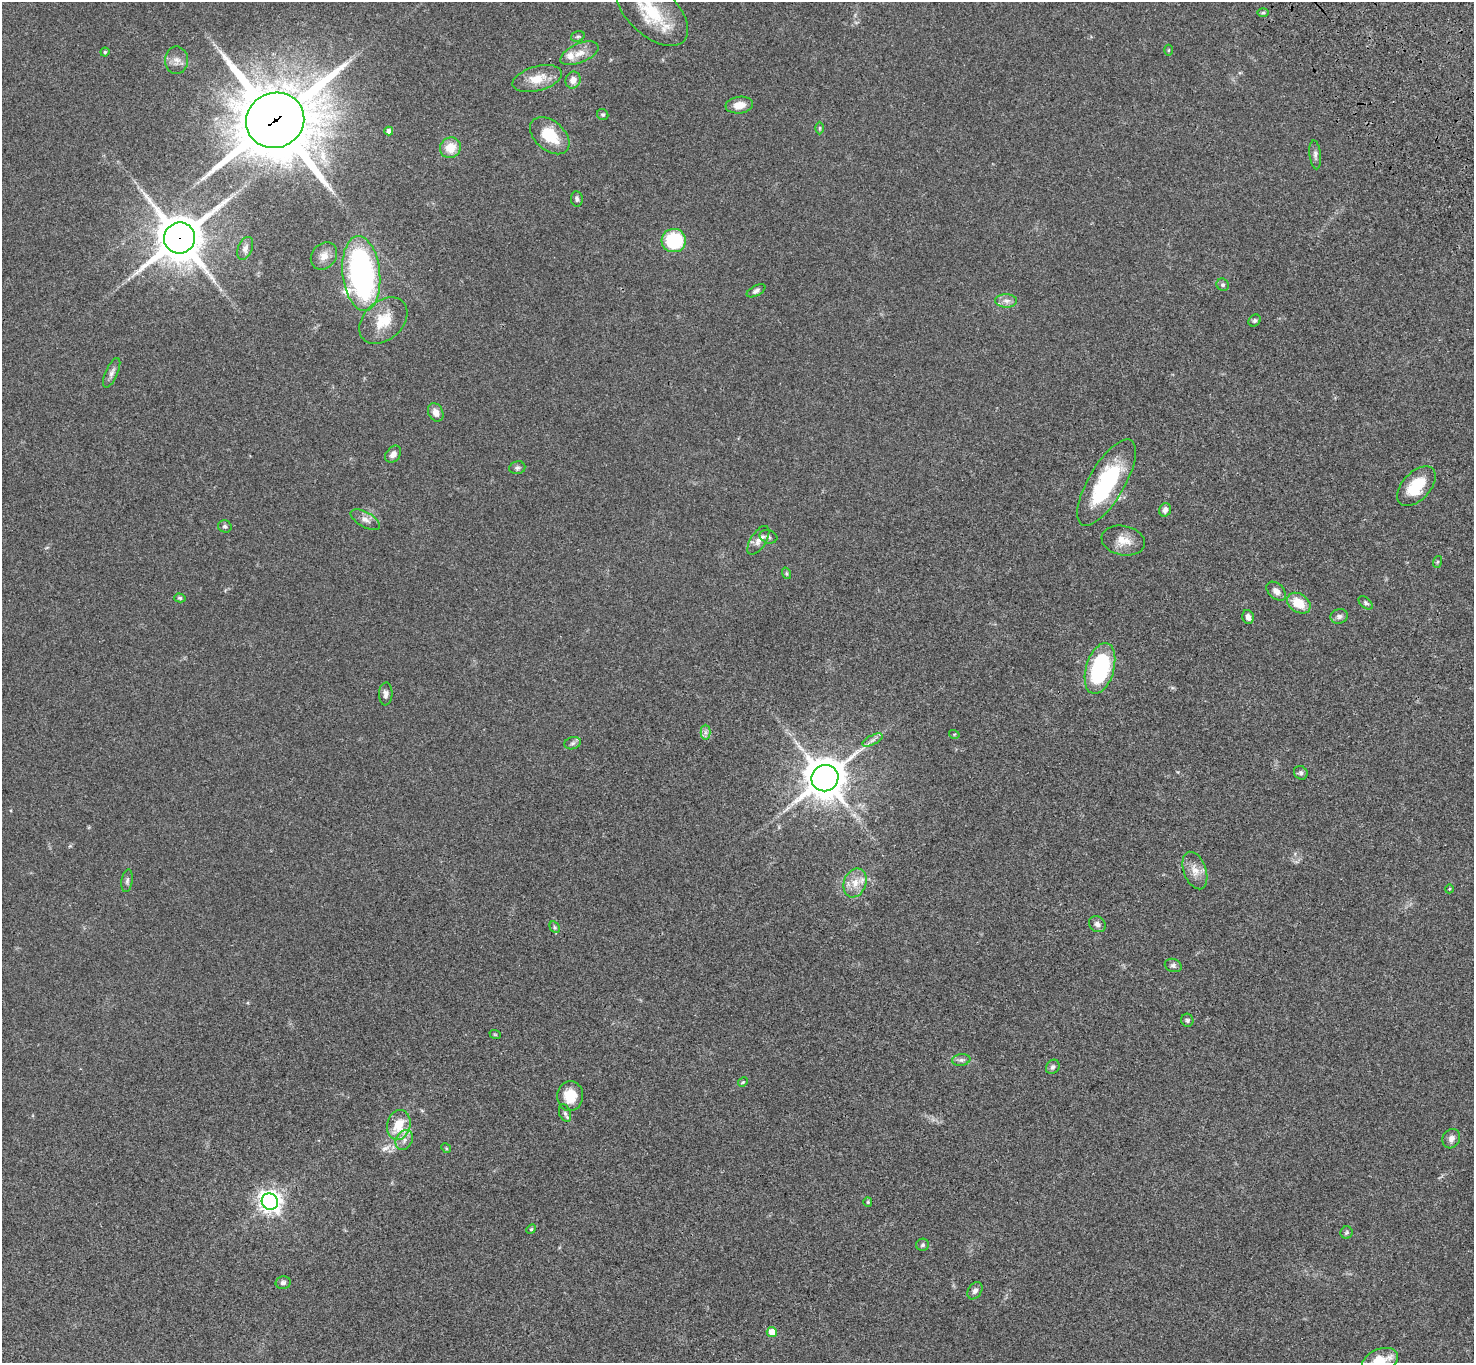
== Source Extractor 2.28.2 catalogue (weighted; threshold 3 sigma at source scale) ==
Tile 10 of 4 x 4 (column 2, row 3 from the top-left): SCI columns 1577-3048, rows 1741-3101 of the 6093 x 6062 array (HDU 1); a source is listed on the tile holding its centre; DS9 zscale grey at full resolution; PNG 1476 x 1365 px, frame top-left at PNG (2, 2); each listed source drawn as its Kron ellipse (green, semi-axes under 4 px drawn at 4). Shown black and unused: <1% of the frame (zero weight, under 3 of 4 exposures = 6% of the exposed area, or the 3 px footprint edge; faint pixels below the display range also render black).
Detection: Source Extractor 2.28.2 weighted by HDU 2 'WHT'; one run over the whole footprint, this tile lists its part. Background 0.0463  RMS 0.0052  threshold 0.0232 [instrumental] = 3 sigma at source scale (4.5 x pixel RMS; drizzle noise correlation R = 1.50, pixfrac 1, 0.05/0.05 arcsec/px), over >= 5 px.
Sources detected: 85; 1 long thin detection or spike segment (spike, bleed or trail) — neither listed nor drawn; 1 inside a brighter listed object's ellipse — not listed separately; the other 83 listed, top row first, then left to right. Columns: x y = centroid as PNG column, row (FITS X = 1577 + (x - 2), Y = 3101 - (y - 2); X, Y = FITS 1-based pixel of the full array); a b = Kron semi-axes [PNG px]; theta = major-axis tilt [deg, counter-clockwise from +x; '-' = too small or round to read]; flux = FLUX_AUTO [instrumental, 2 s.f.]
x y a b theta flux
652 12 43 24 -42 26
1263 13 6 4 1 0.78
578 36 7 5 16 0.87
1168 50 5 3 - 0.48
105 52 4 4 - 0.67
579 53 20 9 23 5.5
177 60 14 11 -88 3.7
537 79 25 12 15 9.1
573 80 8 7 - 3.2
739 105 13 8 7 5.2
603 115 6 5 - 0.84
275 120 29 27 25 4400
820 128 6 4 90 0.72
389 131 4 4 - 2.1
550 136 23 14 -41 15
450 148 11 10 - 8.2
1315 155 14 5 -84 1.7
577 199 8 6 -81 1.2
180 238 16 15 - 1800
674 241 12 11 - 28
245 248 12 7 68 2.1
324 256 15 12 51 4.4
361 273 38 18 -84 140
1223 285 6 6 - 1.1
756 291 10 5 28 1.5
1006 301 11 6 -1 2.6
383 321 27 19 42 13
1255 321 6 5 - 1.1
112 373 16 6 65 2.2
436 412 10 7 -63 3.3
393 454 9 7 51 2.6
517 468 8 6 9 1.3
1106 483 49 18 59 47
1416 486 24 14 47 14
1165 510 7 5 72 2.4
365 520 16 7 -30 3.1
225 526 7 6 - 1.1
768 537 9 6 -15 1.5
758 540 16 8 57 3.2
1123 541 22 14 -11 7.1
1437 562 6 4 71 0.64
786 573 6 4 -72 0.63
1276 591 11 7 -43 2.7
180 598 5 4 - 0.77
1299 603 13 9 -34 9.5
1366 603 8 5 -42 0.98
1339 616 9 7 17 1.7
1248 617 7 5 -75 2.2
1100 669 26 14 74 52
386 694 11 6 86 1.9
705 732 7 5 -90 1.4
954 734 5 3 - 0.47
872 740 11 4 27 1.8
573 743 8 6 17 1.4
1301 773 7 6 - 1.2
825 778 14 13 - 1300
1195 870 19 11 -70 5.3
127 881 11 5 82 1.4
855 883 15 11 69 6.2
1449 889 4 3 - 0.39
1097 924 9 7 -38 1.8
555 927 6 4 -61 0.82
1173 965 8 6 -21 1.3
1187 1020 6 6 - 1.1
495 1034 6 3 -19 0.46
961 1060 9 6 8 1.4
1053 1067 7 6 - 1.3
743 1082 5 4 - 0.59
570 1096 15 13 85 10
565 1113 9 5 -69 1.3
399 1125 15 11 76 12
1451 1139 10 8 62 2.6
404 1140 10 8 60 2.7
446 1148 5 4 - 0.58
270 1202 8 8 - 330
868 1202 5 4 - 0.54
531 1229 5 4 - 0.56
1346 1233 6 6 - 0.85
923 1245 6 6 - 0.89
283 1283 7 6 - 1.4
975 1291 9 6 57 1.9
772 1332 5 5 - 5.7
1380 1361 19 12 24 14
Overlapping masked pixels (flux is a lower limit): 2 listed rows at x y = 275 120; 180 238
Isophote crosses this tile's border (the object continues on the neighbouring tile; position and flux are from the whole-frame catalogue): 2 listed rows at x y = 652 12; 1380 1361